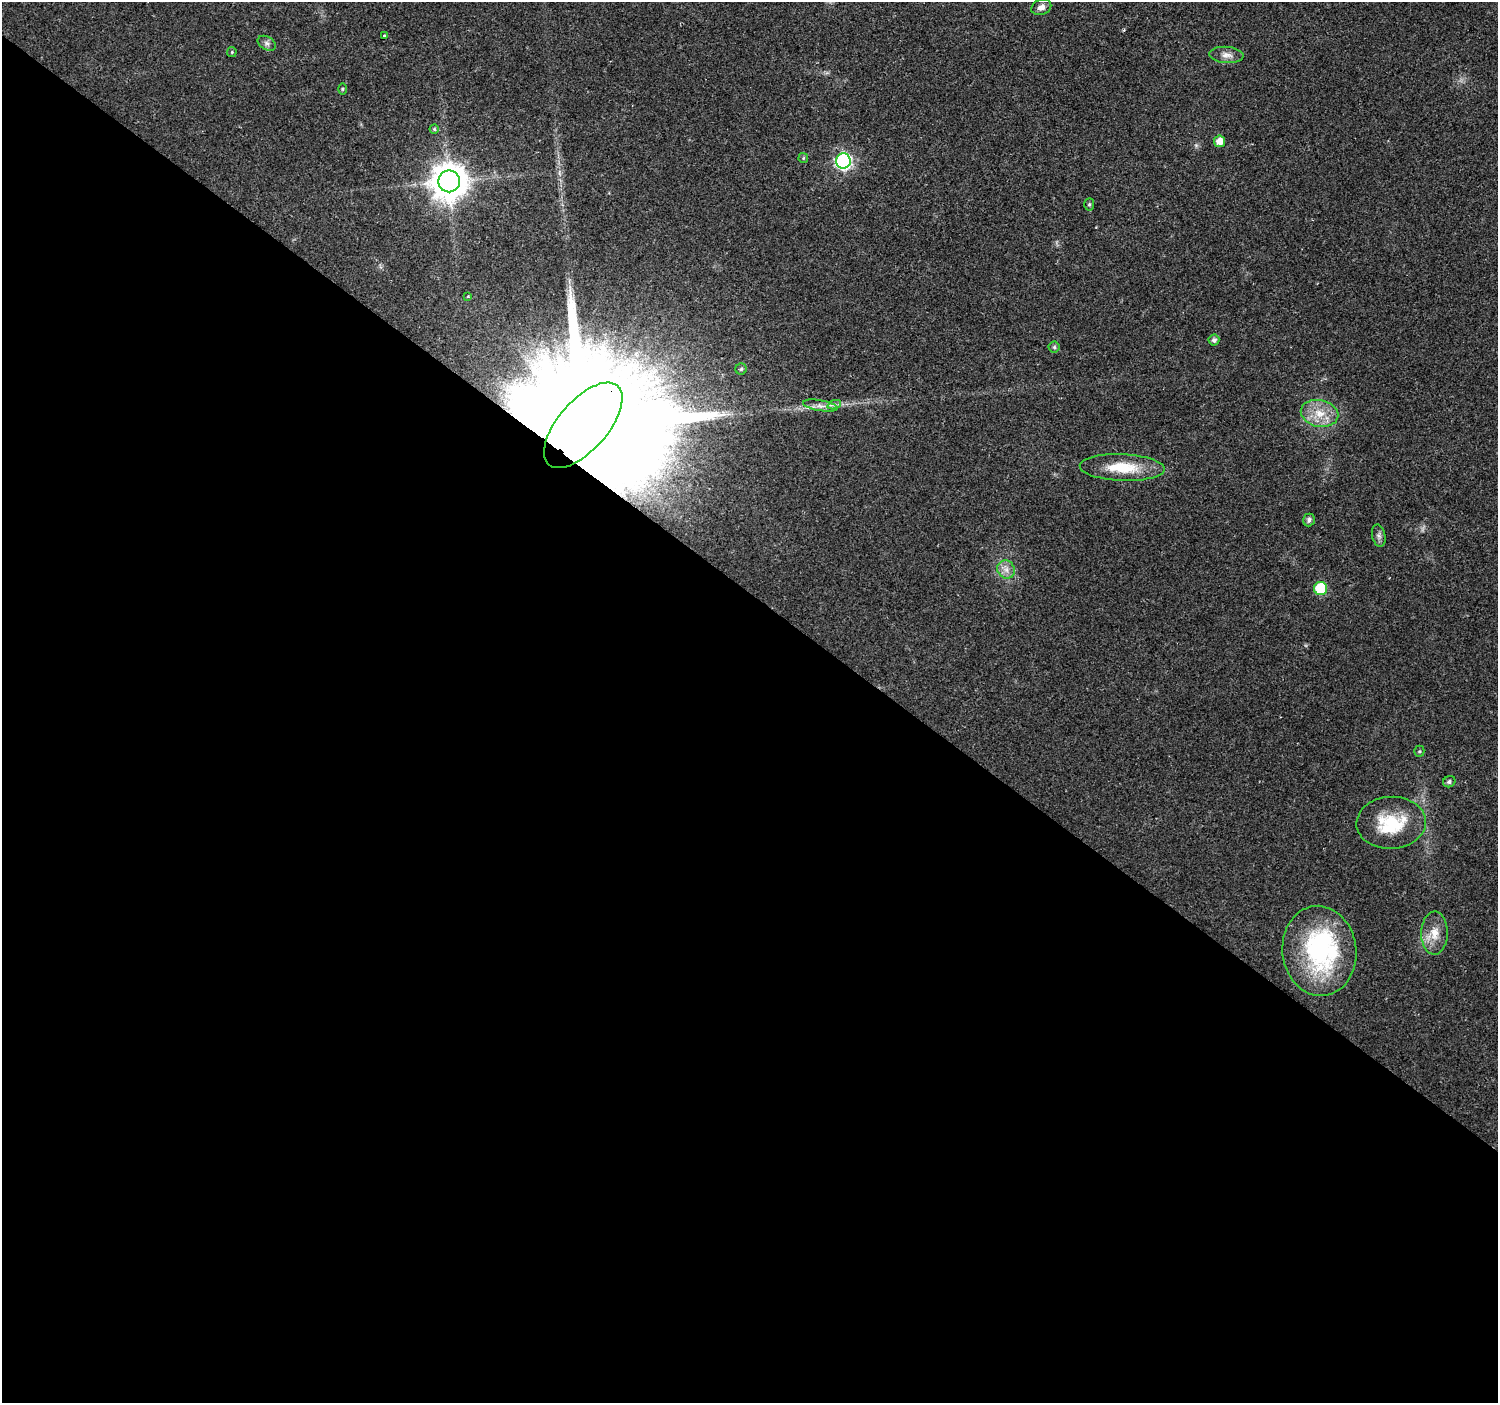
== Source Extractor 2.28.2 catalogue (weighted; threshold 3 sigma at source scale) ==
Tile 14 of 4 x 4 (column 2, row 4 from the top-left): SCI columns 1497-2992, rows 175-1575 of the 5992 x 6024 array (HDU 1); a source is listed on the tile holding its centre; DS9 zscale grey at full resolution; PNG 1500 x 1405 px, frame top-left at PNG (2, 2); each listed source drawn as its Kron ellipse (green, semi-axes under 4 px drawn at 4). Shown black and unused: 58% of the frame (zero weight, under 2 of 3 exposures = <1% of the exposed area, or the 3 px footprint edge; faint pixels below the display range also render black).
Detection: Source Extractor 2.28.2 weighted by HDU 2 'WHT'; one run over the whole footprint, this tile lists its part. Background 0.0237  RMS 0.003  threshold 0.0134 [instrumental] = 3 sigma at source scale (4.5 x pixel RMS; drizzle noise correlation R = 1.50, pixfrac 1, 0.0396/0.0396 arcsec/px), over >= 5 px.
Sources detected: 32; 2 inside a brighter object's white glare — neither listed nor drawn; the other 30 listed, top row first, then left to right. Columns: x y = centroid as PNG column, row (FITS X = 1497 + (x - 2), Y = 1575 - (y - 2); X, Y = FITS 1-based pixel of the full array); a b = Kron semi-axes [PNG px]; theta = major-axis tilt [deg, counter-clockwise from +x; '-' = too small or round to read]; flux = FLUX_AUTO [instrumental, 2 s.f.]
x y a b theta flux
1041 7 10 7 23 1.6
384 36 3 3 - 0.55
267 43 10 6 -31 1
232 52 5 4 - 0.35
1226 55 17 8 -3 2
343 89 6 4 90 0.36
434 129 4 4 - 0.39
1219 141 6 5 - 2.8
803 158 5 4 - 0.38
843 161 8 7 - 79
449 181 11 11 - 710
1089 204 6 5 - 0.53
468 296 4 3 - 0.3
1214 340 5 5 - 0.91
1054 347 5 5 - 0.48
741 369 6 5 - 0.56
834 405 7 4 18 0.79
820 406 17 5 -10 2
1320 413 19 13 -12 6
583 425 52 24 49 31000
1122 467 42 13 -2 11
1309 520 6 6 - 0.99
1379 536 11 6 -78 1.2
1006 569 9 8 - 2
1321 588 6 6 - 17
1419 751 5 5 - 0.4
1449 782 6 5 - 0.69
1391 823 35 26 3 15
1434 933 21 13 89 5
1319 951 45 37 -83 45
Overlapping masked pixels (flux is a lower limit): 1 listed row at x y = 583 425